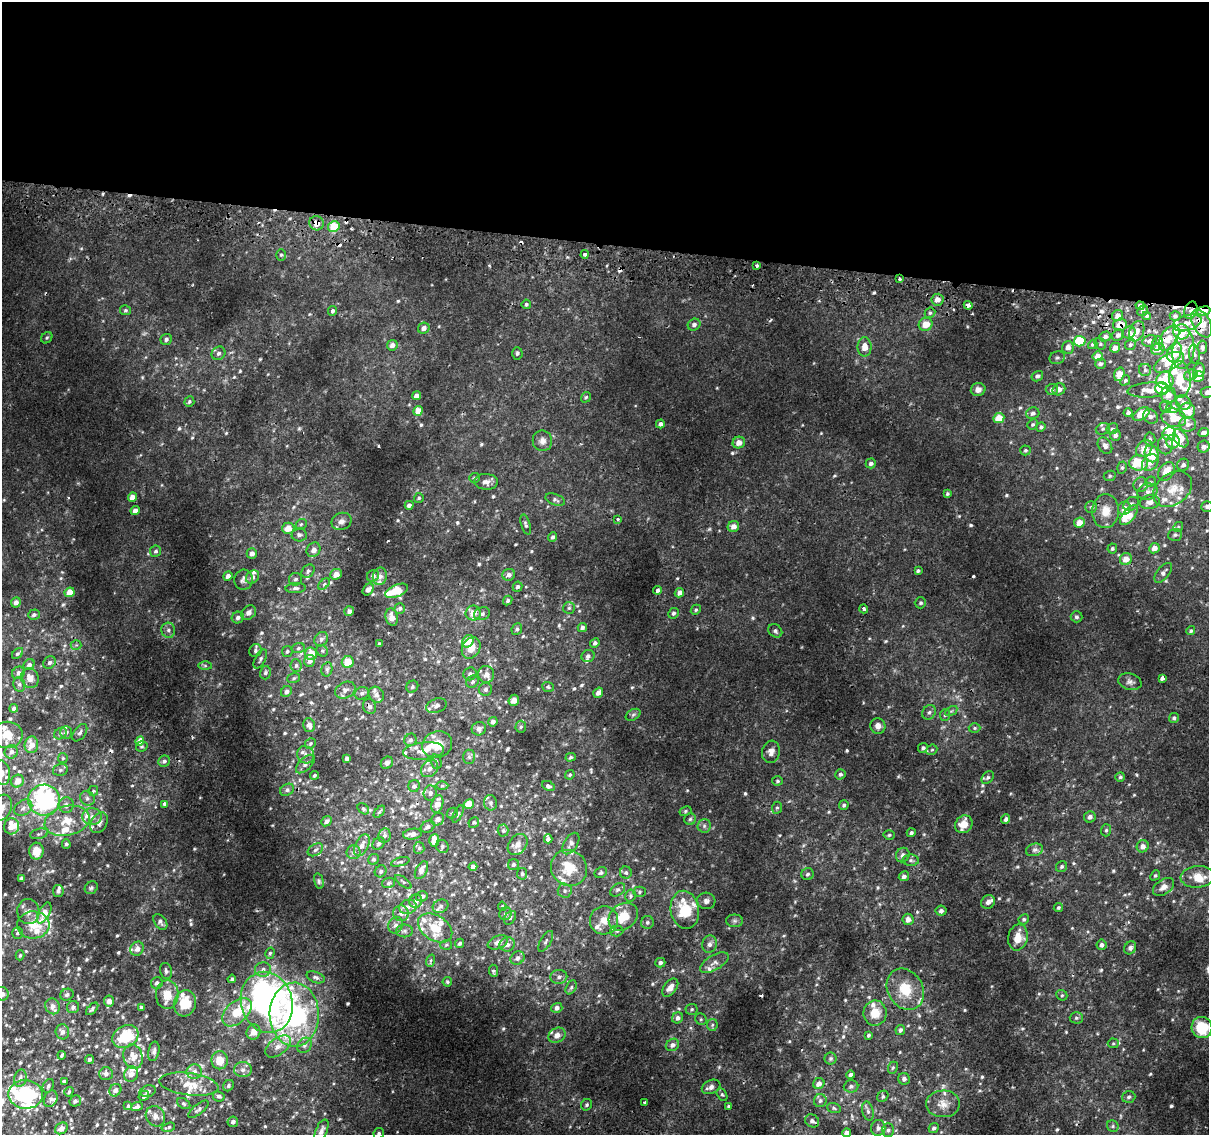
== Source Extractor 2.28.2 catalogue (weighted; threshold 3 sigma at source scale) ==
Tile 3 of 4 x 4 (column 3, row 1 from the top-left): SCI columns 2418-3624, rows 3662-4794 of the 4843 x 5116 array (HDU 1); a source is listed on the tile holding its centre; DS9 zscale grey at full resolution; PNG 1211 x 1137 px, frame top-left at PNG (2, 2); each listed source drawn as its Kron ellipse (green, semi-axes under 4 px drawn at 4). Shown black and unused: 22% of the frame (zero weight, under 2 of 3 exposures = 2% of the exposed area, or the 3 px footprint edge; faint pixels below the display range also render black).
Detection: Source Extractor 2.28.2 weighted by HDU 2 'WHT'; one run over the whole footprint, this tile lists its part. Background 0.00726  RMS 0.003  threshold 0.0135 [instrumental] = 3 sigma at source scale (4.5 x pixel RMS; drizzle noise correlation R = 1.50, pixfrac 1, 0.0396/0.0396 arcsec/px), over >= 5 px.
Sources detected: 779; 1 too faint to see at this stretch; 6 inside a brighter object's white glare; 12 cosmic-ray / hot-pixel residue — neither listed nor drawn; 78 inside a brighter listed object's ellipse — not listed separately; of the other 682, all 500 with FLUX_AUTO >= 0.448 (the completeness limit of this list) listed and drawn (182 fainter detections not listed), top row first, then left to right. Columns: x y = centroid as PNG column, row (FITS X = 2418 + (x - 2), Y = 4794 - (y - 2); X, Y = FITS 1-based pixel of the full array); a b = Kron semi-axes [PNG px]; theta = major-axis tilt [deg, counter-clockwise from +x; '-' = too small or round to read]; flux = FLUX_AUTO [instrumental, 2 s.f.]
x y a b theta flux
317 223 7 7 - 2.7
334 226 6 5 - 7.5
585 254 4 4 - 1.1
281 255 6 5 - 0.5
757 266 4 3 - 0.99
899 279 3 3 - 1.3
937 300 6 6 - 2.3
526 304 4 4 - 0.56
968 305 4 3 - 7.1
1140 306 4 4 - 0.92
125 310 5 5 - 0.49
1191 310 9 6 66 1.7
332 311 5 4 - 0.66
1143 311 5 5 - 0.95
1204 311 6 4 8 3.6
930 313 6 5 - 0.62
1118 316 6 5 - 1.7
1147 316 4 3 - 0.47
1175 316 5 4 - 0.59
1187 323 15 7 16 2.9
1202 323 15 8 -62 4.2
926 324 7 6 - 4
694 325 6 5 - 0.94
1120 325 7 6 - 3.2
424 328 6 5 - 1.2
1137 331 10 7 68 2.2
1129 332 7 5 25 0.81
1182 332 8 7 - 7.1
1118 335 6 5 - 0.9
1105 336 6 5 - 0.95
47 338 6 5 - 0.51
1169 338 14 8 56 3.1
166 339 6 5 - 0.82
1080 341 6 5 - 15
1149 341 7 5 13 0.77
1157 343 7 5 75 0.8
1093 344 5 4 - 0.57
1100 344 6 5 - 0.53
392 345 5 5 - 1.5
1130 345 6 5 - 0.52
865 347 9 7 -89 3.2
1068 347 6 6 - 1.4
1202 347 6 5 - 0.8
1115 348 5 4 - 1.8
1158 349 7 5 17 2.1
1183 350 19 11 82 3.8
1175 352 10 7 69 6.7
218 353 7 6 - 0.95
517 353 6 5 - 0.61
1194 354 9 5 -82 0.65
1098 356 5 5 - 3.3
1057 358 8 6 21 0.72
1169 362 16 8 28 3.5
1100 364 5 5 - 0.83
1145 370 6 6 - 0.75
1199 370 7 6 - 1.5
1119 374 7 5 73 4
1191 375 7 5 20 0.75
1037 376 6 5 - 0.7
1198 377 5 5 - 5.2
1180 379 18 11 -88 6.1
1125 380 5 4 - 0.47
1165 380 8 8 - 8.7
1162 388 6 6 - 12
1052 389 6 5 - 0.81
1059 389 6 5 - 1.8
978 390 7 6 - 1.7
1149 390 21 7 3 3
1207 392 7 5 4 1.4
1169 395 9 7 -83 2.9
416 396 4 4 - 1.6
586 397 6 4 56 0.48
189 402 5 4 - 0.54
1183 402 8 7 - 1.2
1165 407 6 6 - 0.59
1173 407 7 6 - 0.93
418 411 5 4 - 3.8
1187 411 8 7 - 5.1
1033 413 6 5 - 0.95
1128 413 4 4 - 0.82
1141 414 9 5 30 5.6
1151 416 8 6 -40 1.1
999 418 5 5 - 5.5
1174 418 12 9 -15 4.4
660 424 4 4 - 1
1033 424 5 5 - 0.5
1188 424 8 7 - 1.4
1041 427 5 4 - 0.63
1103 429 7 5 21 0.71
1112 429 6 5 - 0.66
1203 433 5 4 - 1.1
1169 434 7 6 - 4.5
1115 435 5 5 - 0.84
1181 438 10 6 -57 4.7
1150 439 6 5 - 0.56
542 441 10 9 - 1.8
1173 441 7 6 - 3.2
739 443 6 5 - 2.3
1165 445 9 7 -90 1.3
1105 446 9 6 -57 1.3
1204 447 6 5 - 1.1
1144 449 9 7 46 3.1
1025 450 5 5 - 0.49
1151 454 8 7 - 8.1
871 463 5 5 - 0.9
1139 463 9 7 0 9.8
1150 463 9 7 45 1.9
1183 465 6 5 - 0.95
1122 467 6 5 - 0.54
1166 472 10 7 53 4.1
1110 476 6 5 - 0.54
475 478 5 5 - 0.53
486 482 12 8 -2 1.6
1150 482 6 4 45 0.53
1141 485 7 7 - 1
1173 489 21 15 37 5.7
1147 492 10 8 14 1.6
947 494 4 3 - 0.48
132 497 5 4 - 2.5
419 498 5 5 - 0.46
555 500 10 5 -20 0.8
1150 502 10 7 10 1.7
1131 504 8 6 37 0.88
409 505 4 4 - 0.95
1091 507 6 5 - 0.61
1207 507 6 5 - 0.81
1124 508 7 6 - 2.5
135 511 4 4 - 1.7
1106 511 17 13 86 4.3
1129 515 12 6 51 5.1
618 519 4 3 - 0.58
341 521 10 8 22 1.6
1079 523 5 5 - 3
301 524 6 5 - 0.47
526 524 10 4 -74 0.71
733 526 6 5 - 1.7
1178 527 5 4 - 0.45
288 528 6 5 - 3.9
299 535 7 6 - 1
1175 535 7 6 - 0.65
552 537 5 4 - 0.65
1112 548 5 5 - 0.56
1154 548 5 5 - 1.9
314 550 7 6 - 1.9
156 551 6 5 - 0.75
252 554 5 5 - 1.4
1126 559 6 6 - 2.9
308 571 7 5 50 0.88
918 571 4 3 - 0.5
1163 573 11 6 51 1.1
336 574 6 5 - 2.6
509 575 6 6 - 1.2
228 576 5 4 - 1.2
373 576 6 5 - 0.95
380 576 9 7 78 1.4
252 577 7 6 - 1.1
296 579 6 6 - 0.78
243 580 10 9 - 1.2
324 584 7 4 44 0.62
517 587 5 4 - 0.78
296 588 10 5 3 0.83
368 590 6 5 - 0.99
657 590 4 4 - 1.3
396 591 12 6 21 6
70 592 5 4 - 4.2
679 593 5 4 - 1.3
508 600 5 4 - 0.64
16 602 5 4 - 1.4
920 603 6 5 - 0.54
400 608 5 5 - 0.67
569 608 6 6 - 0.61
864 609 4 4 - 0.64
696 610 5 4 - 0.48
349 611 5 5 - 1
249 613 8 6 44 1.4
473 613 7 7 - 3.2
673 613 5 5 - 0.61
482 614 8 6 19 1
34 615 6 5 - 0.83
392 617 9 6 -74 2.5
1076 617 6 5 - 0.66
238 618 6 5 - 1
582 627 5 4 - 0.83
517 629 6 5 - 0.62
168 630 7 7 - 1
775 631 8 6 -42 0.8
1191 631 4 4 - 0.5
321 639 7 6 - 0.99
468 641 7 5 53 5.5
595 643 5 4 - 0.88
379 644 3 3 - 0.52
76 645 5 5 - 0.45
298 648 6 5 - 0.67
471 648 11 8 60 3.7
255 650 7 6 - 0.86
287 651 5 5 - 0.59
322 651 6 5 - 0.51
18 653 6 4 44 0.69
311 654 6 6 - 3.8
588 656 7 6 - 0.85
260 659 10 5 60 0.78
310 661 6 5 - 1.2
49 662 7 5 45 0.84
348 662 6 6 - 4.7
29 665 6 5 - 1
205 666 6 4 -1 0.54
296 666 6 5 - 0.66
327 669 7 5 76 0.68
18 673 7 6 - 1.3
265 673 7 5 76 0.83
470 674 7 6 - 1.2
486 674 8 8 - 1.7
30 678 10 8 -63 2.7
294 678 6 5 - 0.5
1162 678 4 4 - 1.9
472 682 6 5 - 0.72
1130 682 12 8 -16 1.3
19 684 7 6 - 0.81
412 687 6 5 - 0.57
548 687 6 5 - 0.47
485 689 6 6 - 0.83
345 690 11 8 26 1.4
286 691 6 5 - 1.2
362 693 7 6 - 0.94
598 693 6 4 56 1.3
376 695 8 7 - 1.1
514 700 6 5 - 1.7
369 706 8 6 -72 0.96
437 706 10 7 20 1.2
14 708 4 4 - 0.8
951 711 7 4 33 0.48
929 712 7 6 - 0.92
633 715 8 5 30 0.64
945 715 6 5 - 0.57
1174 718 5 5 - 0.73
493 722 5 4 - 1
309 725 7 5 -77 1.8
878 726 8 7 - 1.6
521 727 6 5 - 0.55
974 728 6 5 - 0.45
479 729 7 6 - 1.2
66 732 6 6 - 1.1
60 733 7 5 36 0.6
80 733 10 6 54 0.94
7 735 16 13 0 3.9
410 740 6 6 - 0.89
140 741 5 4 - 5.2
310 744 6 5 - 0.49
437 744 15 13 18 5.4
31 745 8 6 84 2.8
142 746 6 5 - 0.53
923 748 5 4 - 0.7
932 750 6 5 - 0.45
423 751 20 8 6 3.3
11 752 7 6 - 1.2
771 752 11 9 80 2
306 755 9 8 - 1.3
469 757 7 6 - 0.72
571 757 5 4 - 0.46
63 758 5 5 - 0.45
347 758 4 4 - 0.93
164 761 6 5 - 0.92
436 762 7 5 -72 0.64
387 763 7 5 43 0.92
305 764 12 6 44 1.2
429 769 10 7 45 1.6
60 770 7 5 15 0.74
2 773 12 8 -79 2.3
840 774 5 5 - 0.7
315 775 4 3 - 0.62
570 775 5 4 - 0.46
988 777 7 5 49 0.7
1120 777 5 4 - 0.54
18 781 6 6 - 3.2
777 781 5 4 - 0.54
414 786 6 5 - 0.89
442 786 6 4 1 0.46
548 786 6 4 -25 0.65
287 790 7 5 29 0.78
93 791 5 5 - 0.5
430 793 7 6 - 1.2
87 798 8 7 - 1
44 800 16 15 - 38
491 803 8 6 -79 0.91
164 804 4 3 - 1
437 804 9 5 74 3
469 804 5 4 - 5.3
66 805 7 7 - 1.5
844 805 5 4 - 0.62
2 807 13 9 70 2.2
23 808 10 7 36 1.4
777 808 6 5 - 0.53
363 809 6 4 -40 0.49
685 811 6 4 28 0.49
379 812 7 4 49 0.51
452 813 6 5 - 0.45
458 814 9 4 64 0.51
92 817 9 8 - 2.1
1090 817 6 5 - 1
438 819 7 6 - 1.5
690 819 6 5 - 0.58
1006 819 5 4 - 0.88
67 821 23 14 13 6.8
327 821 6 4 42 1
474 822 5 5 - 0.53
99 823 11 7 58 1.5
964 824 9 8 - 4.3
12 826 8 7 - 5.2
704 826 6 6 - 0.83
428 827 7 5 31 0.92
1106 830 6 5 - 0.59
503 831 6 5 - 0.58
911 833 4 4 - 0.75
39 834 9 5 14 0.69
412 834 9 5 8 1.5
889 835 5 4 - 0.49
384 836 7 6 - 0.87
548 839 4 3 - 1.9
434 841 6 5 - 3.7
379 843 7 5 45 0.65
571 843 12 6 58 1.3
66 844 5 4 - 0.56
518 844 12 8 51 1.8
362 845 12 6 65 1.8
442 846 7 6 - 0.63
1143 846 6 5 - 1.6
419 848 6 5 - 0.63
315 850 8 5 32 0.78
1034 850 8 6 15 1
36 851 8 7 - 3.9
354 852 7 7 - 1
903 855 7 6 - 1.2
373 859 6 5 - 0.75
911 860 8 5 -3 0.77
400 862 9 3 15 0.5
513 865 6 5 - 0.78
473 867 4 4 - 1.1
1061 867 6 5 - 0.56
569 868 19 17 -43 8.2
421 870 10 5 62 1.8
381 871 6 5 - 0.79
601 873 6 5 - 0.54
626 873 6 6 - 0.63
522 874 6 5 - 0.57
807 874 6 6 - 0.77
1155 875 5 4 - 0.46
904 876 5 5 - 1.1
1197 877 17 11 5 4.4
21 878 4 3 - 0.48
319 881 8 4 -77 0.55
403 882 10 4 -38 0.59
388 883 7 5 19 0.61
1163 887 12 7 34 2
91 888 7 6 - 0.59
618 890 8 5 38 0.76
58 891 6 5 - 0.66
565 891 7 7 - 0.91
640 892 6 5 - 0.54
422 896 6 5 - 0.99
631 896 6 5 - 0.52
416 901 7 6 - 1.3
706 901 9 8 - 1.2
988 902 7 6 - 1.1
441 906 8 6 26 0.89
502 906 5 4 - 0.48
408 907 9 7 18 1.4
1058 908 5 4 - 0.51
685 910 19 14 -80 12
28 911 12 11 - 2.2
941 911 5 5 - 0.93
44 913 11 5 62 4.3
401 913 8 8 - 1.4
505 914 6 6 - 0.7
623 917 16 12 38 7.1
510 918 8 5 54 0.62
908 919 6 5 - 1.9
1024 919 5 4 - 0.61
604 920 14 14 - 4.1
734 921 8 6 -1 0.83
160 922 9 5 -54 1.1
647 922 6 6 - 0.71
33 925 16 13 3 5.8
395 925 8 7 - 1.4
435 928 19 12 -33 6.5
405 931 8 6 1 0.91
617 931 6 5 - 0.55
17 933 6 5 - 0.64
1018 937 13 9 77 4.3
546 941 11 5 60 0.85
498 942 10 6 23 2
460 943 5 4 - 0.57
507 944 8 7 - 1.5
710 944 9 7 74 1.5
446 945 6 5 - 0.45
1102 945 5 5 - 1
1130 948 7 5 57 0.91
137 949 7 6 - 1.6
270 953 6 4 74 0.49
20 955 5 4 - 0.47
517 958 7 6 - 1.2
430 961 6 4 72 0.55
660 963 5 5 - 0.88
714 963 16 7 30 2
263 969 8 7 - 1.2
166 971 8 5 -77 0.83
493 971 6 4 -85 0.59
316 977 9 5 -19 0.79
559 977 8 7 - 1.2
232 979 4 3 - 0.65
447 982 5 4 - 0.49
157 983 6 5 - 0.96
571 987 7 5 63 0.65
670 988 10 6 52 2.5
905 989 22 17 -60 8.6
2 994 7 6 - 1.1
67 995 7 5 21 0.68
167 995 14 11 88 5.2
1062 995 5 5 - 0.46
109 1001 5 5 - 1.7
267 1002 31 25 -74 120
185 1003 13 11 74 8.2
52 1006 8 7 - 1.7
73 1007 6 6 - 0.92
141 1007 3 3 - 0.47
557 1008 6 5 - 1.3
92 1009 8 4 47 0.65
692 1009 6 5 - 0.54
237 1012 17 10 43 8.9
875 1013 12 11 - 4.9
294 1015 32 24 -88 49
678 1018 6 5 - 1.2
1076 1018 6 5 - 0.66
701 1019 6 5 - 0.54
712 1025 6 5 - 0.57
1202 1027 11 10 - 11
900 1030 5 4 - 0.77
62 1032 7 6 - 1.3
253 1032 7 7 - 2.9
557 1035 9 7 28 1.8
868 1035 4 3 - 0.56
125 1037 13 10 28 12
1113 1043 5 5 - 0.48
304 1045 8 6 51 0.96
672 1045 7 6 - 1.3
278 1046 15 8 36 2.7
154 1051 10 5 78 0.91
62 1055 4 3 - 0.56
133 1057 12 9 -74 3.1
89 1059 5 4 - 0.67
831 1059 6 6 - 0.59
220 1060 9 8 - 5.1
893 1068 6 4 67 0.45
243 1070 9 7 3 1.5
194 1072 7 7 - 1.6
106 1074 7 6 - 1.1
131 1074 8 6 62 2.1
850 1075 4 4 - 1.1
20 1078 9 6 74 1.3
904 1079 6 5 - 1
64 1081 4 4 - 0.6
189 1084 30 11 -8 5.4
819 1084 6 5 - 1.8
48 1086 7 5 64 0.62
228 1086 6 5 - 0.72
851 1086 7 6 - 0.8
711 1087 9 6 24 1.3
115 1090 6 5 - 1.1
148 1091 8 5 14 0.84
69 1092 5 3 - 0.47
26 1094 17 14 -2 27
722 1094 7 4 -61 0.5
144 1096 5 4 - 0.84
219 1096 6 5 - 0.71
883 1096 6 5 - 0.57
1129 1097 7 6 - 0.77
51 1099 8 6 64 1
75 1101 6 5 - 0.91
820 1101 6 6 - 0.85
645 1103 4 3 - 1.1
184 1104 7 5 -31 0.5
943 1104 17 13 2 3.6
587 1105 6 5 - 0.59
128 1106 4 3 - 0.8
137 1106 6 4 22 1
729 1106 4 4 - 0.5
834 1108 7 5 -18 0.55
198 1109 12 5 38 0.82
868 1111 10 5 -76 0.99
155 1116 10 9 - 1.4
812 1121 7 6 - 1.1
233 1122 5 5 - 0.96
1113 1126 6 5 - 0.59
168 1127 7 3 15 0.45
61 1128 7 5 35 1.9
878 1128 8 7 - 1.3
934 1128 5 4 - 0.79
888 1130 7 6 - 0.82
321 1131 12 5 68 1.3
379 1133 5 5 - 0.61
846 1133 4 4 - 1.4
Overlapping masked pixels (flux is a lower limit): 10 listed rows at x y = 317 223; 899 279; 968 305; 1191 310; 1204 311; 1202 323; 1120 325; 1182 332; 1169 338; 267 1002
Isophote crosses this tile's border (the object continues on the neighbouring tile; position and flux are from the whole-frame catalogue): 10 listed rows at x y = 1207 392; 1207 507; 7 735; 2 773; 2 807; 2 994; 1202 1027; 61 1128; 379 1133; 846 1133